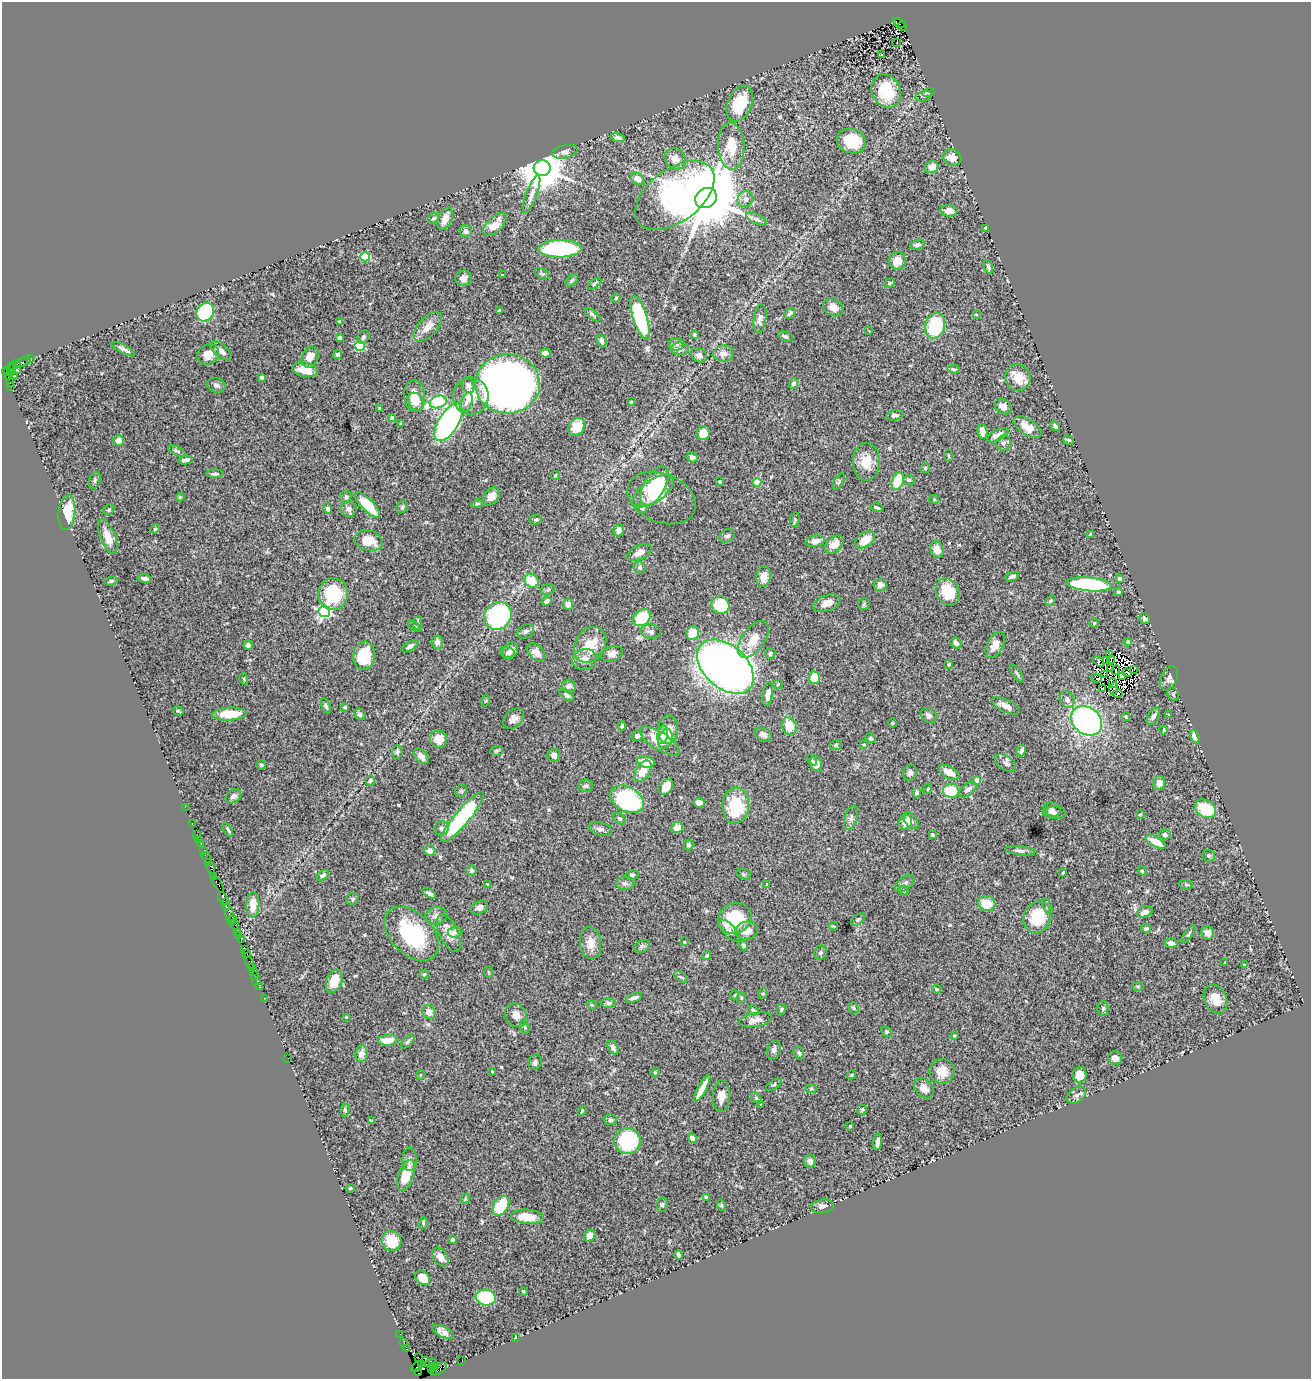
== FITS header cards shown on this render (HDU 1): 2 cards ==
NAXIS1  =                 1309
NAXIS2  =                 1377

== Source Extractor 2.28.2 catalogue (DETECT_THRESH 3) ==
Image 1309 x 1377 px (HDU 1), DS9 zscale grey, 1 PNG px = 1 image px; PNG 1313 x 1381 px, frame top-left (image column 1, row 1377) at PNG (2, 2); each listed source drawn as its Kron ellipse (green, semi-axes under 4 px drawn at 4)
Background 2.17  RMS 0.049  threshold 0.146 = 3 sigma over >= 5 px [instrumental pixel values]
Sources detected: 466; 9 with non-positive FLUX_AUTO (blend fragments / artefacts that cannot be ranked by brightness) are neither listed nor drawn; the other 457 listed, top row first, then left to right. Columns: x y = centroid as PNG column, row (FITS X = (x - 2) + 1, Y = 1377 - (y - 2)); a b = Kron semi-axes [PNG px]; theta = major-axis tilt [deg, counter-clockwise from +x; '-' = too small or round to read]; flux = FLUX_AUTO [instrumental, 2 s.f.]
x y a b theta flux
899 23 7 3 -25 640
902 26 5 3 - 420
897 42 3 2 - 3.9
881 54 3 3 - 7.9
886 91 17 14 -64 130
929 93 6 3 15 5.6
924 96 8 5 14 6.4
740 104 19 12 67 130
618 137 7 4 -16 7.6
851 141 15 12 -18 100
731 146 23 13 -87 81
565 152 13 6 13 14
952 158 9 8 - 30
675 159 11 10 - 28
932 167 7 6 - 30
542 168 8 8 - 15000
638 179 7 5 -38 21
532 194 20 5 70 21
675 196 45 26 37 1100
706 198 11 9 34 37000
745 199 8 7 - 14
949 211 8 6 -2 19
434 218 5 5 - 6
445 219 11 7 67 27
757 219 11 5 -24 9.1
495 225 15 7 43 47
985 228 3 3 - 4.5
466 231 6 5 - 12
917 245 7 5 17 11
560 249 21 8 1 390
365 257 5 4 - 170
897 261 9 8 - 31
988 267 7 4 -70 8.1
542 274 8 4 -31 5.5
502 275 3 3 - 3
464 278 8 7 - 14
572 280 7 4 43 6.5
890 283 5 4 - 4.3
595 284 8 4 38 5.4
616 298 4 4 - 3.5
833 307 10 8 -31 25
499 311 4 3 - 5.2
205 312 10 8 53 220
790 313 6 4 40 9.8
976 314 4 2 - 2.3
592 315 10 4 -37 6.4
640 318 23 7 -73 350
760 319 14 6 83 17
339 322 3 3 - 3.1
935 326 13 9 71 230
428 327 18 9 47 36
869 331 3 2 - 2
694 335 3 3 - 4.7
785 336 8 4 -21 7.9
363 337 7 5 54 8.3
340 338 3 3 - 9
602 341 7 4 -75 12
676 344 8 6 0 10
360 346 5 5 - 190
123 349 13 3 -28 10
680 349 9 6 2 17
221 351 12 6 -38 19
545 353 5 4 - 15
724 353 10 8 2 16
208 354 11 9 30 38
338 355 4 4 - 9
699 355 8 6 -34 11
310 357 11 8 70 31
31 358 2 2 - 37
23 362 8 3 20 180
14 365 7 3 23 530
17 369 3 3 - 220
954 369 6 4 -8 5.4
12 370 6 4 74 310
305 370 13 7 -8 43
6 371 5 3 - 220
8 376 4 3 - 72
13 376 2 2 - 68
261 377 3 3 - 5.9
1018 378 13 12 - 48
10 383 3 2 - 31
508 384 32 29 0 3400
793 384 5 4 - 8.8
216 385 9 7 -17 9.2
468 385 8 6 -74 14
11 387 3 2 - 620
415 396 16 10 -86 53
471 396 18 18 - 72
416 402 9 7 -65 20
438 402 9 6 18 460
631 402 4 4 - 3.8
466 403 10 5 69 13
1003 407 9 7 -34 22
379 408 3 2 - 2.6
895 415 9 5 9 9.3
392 418 4 4 - 11
448 422 21 10 58 790
401 423 4 2 - 2.3
1055 426 5 3 - 11
576 427 10 7 54 50
1028 427 16 8 -34 44
982 431 7 5 -83 26
703 433 7 6 - 44
998 435 12 5 26 21
119 440 5 5 - 23
1069 440 6 3 -27 5.1
1003 443 8 7 - 11
177 451 9 4 -25 7.8
948 456 6 3 -81 3.5
692 457 6 5 - 9
185 460 7 3 10 12
866 462 19 13 88 58
925 468 5 5 - 4.6
215 474 8 4 1 8.6
555 475 5 3 - 2.9
95 480 9 5 70 8
909 480 6 5 - 4.9
720 481 4 4 - 3.8
839 481 9 5 60 6
898 481 9 5 69 90
757 482 4 4 - 110
654 486 22 10 61 180
653 491 24 11 34 150
491 496 10 7 47 24
180 497 4 3 - 3.5
346 497 6 5 - 8.3
661 498 35 24 -23 84
934 499 5 4 - 3.5
477 504 5 4 - 5.5
367 505 17 6 -46 120
402 507 6 5 - 5.5
642 508 6 4 -14 5.2
877 508 6 3 -21 7.4
328 509 5 4 - 6.5
349 509 8 7 - 15
109 510 6 5 - 5.6
67 513 17 8 83 95
536 520 5 5 - 4.7
795 520 7 5 79 5.3
155 529 5 4 - 3.2
619 530 6 5 - 13
1090 534 3 3 - 3.6
727 536 8 6 28 8.5
108 537 19 7 -68 41
865 540 11 7 34 48
368 541 14 10 -15 63
815 541 9 5 12 20
834 544 11 7 41 36
937 549 8 6 -71 30
639 552 13 7 26 25
640 567 6 6 - 6.8
764 577 11 7 81 31
1012 577 7 4 18 8.3
144 578 7 3 -8 9.8
1120 578 4 4 - 6.6
111 581 6 4 15 5.3
532 581 7 6 - 72
1089 584 23 7 -5 400
880 585 7 6 - 17
548 589 7 5 16 5.3
948 592 14 11 -61 74
1118 592 4 4 - 5.8
333 594 16 15 - 140
546 601 5 3 - 8.1
1051 601 6 4 46 5.1
827 603 14 7 19 30
568 604 5 5 - 13
864 604 6 5 - 5
720 605 9 8 - 130
324 611 6 6 - 570
498 616 14 13 - 510
642 618 10 7 41 130
1145 619 6 5 - 10
418 623 7 3 83 4.6
1094 623 5 4 - 4.8
414 626 7 3 -34 5.3
526 632 9 6 36 9
651 632 10 7 -5 11
692 633 7 6 - 58
753 639 21 11 55 60
437 642 6 5 - 16
1128 642 4 3 - 5
956 643 6 5 - 11
248 645 5 4 - 8.1
590 645 19 14 57 90
995 645 14 8 62 29
410 646 9 4 33 8.2
510 650 9 7 51 15
536 652 10 7 -46 25
507 653 8 5 -16 8.7
770 653 5 5 - 7.1
612 654 11 7 17 16
1110 654 4 2 - 5.7
364 656 14 11 82 120
585 659 12 10 23 29
1111 659 4 2 - 6.7
1099 661 6 3 -44 4.9
1107 661 3 2 - 2.7
949 664 4 4 - 4.8
725 667 33 21 -42 3200
1111 668 4 2 - 3.4
1134 669 3 2 - 6
1116 670 5 3 - 3.9
1127 673 5 3 - 0.48
1017 674 10 3 -55 6.4
1104 674 2 2 - 0.26
1122 676 4 3 - 12
814 678 6 5 - 60
1096 678 5 3 - 5.2
1169 678 13 8 64 15
244 679 6 3 -72 3.4
1113 683 5 2 - 4.6
778 684 4 4 - 3.7
569 686 7 6 - 13
1102 688 3 2 - 4.6
1114 689 6 2 78 5.6
1118 693 5 3 - 3.9
768 694 12 5 81 20
1173 694 7 5 -64 6.6
567 695 8 4 -35 8.7
1067 700 9 7 -66 14
485 701 5 3 - 3.4
326 706 8 4 -72 6.1
1006 706 15 6 -25 25
345 707 4 3 - 4.5
178 711 5 3 - 4.2
230 714 17 6 2 78
360 714 6 5 - 10
1169 715 4 2 - 2.8
929 716 9 6 -38 10
1154 716 9 5 61 9.4
1126 717 4 3 - 3.5
514 719 12 8 42 19
1087 721 17 13 -38 770
892 723 4 4 - 3.4
622 726 4 3 - 5.6
789 726 9 7 -72 54
668 730 14 10 88 40
1164 730 4 3 - 2.5
663 735 9 5 80 33
763 735 9 6 -26 14
637 736 6 5 - 13
1195 737 7 4 -67 25
870 738 5 4 - 5.7
439 739 8 8 - 45
665 739 10 7 72 54
660 741 23 8 -32 62
864 744 4 3 - 3.3
836 745 6 5 - 5.1
497 751 6 4 3 5.1
1021 751 6 4 63 9.5
397 752 7 5 -88 8.8
554 755 6 6 - 12
421 756 9 5 -47 17
812 760 6 4 -50 4.7
646 762 9 5 -8 58
1006 763 12 7 -33 13
816 764 8 6 -75 23
261 765 5 5 - 5.9
643 771 12 7 57 47
949 772 11 6 -27 32
910 773 8 7 - 10
370 781 5 5 - 5.7
977 781 4 4 - 41
1159 783 7 6 - 16
586 786 7 6 - 7
666 787 8 6 53 42
928 789 5 3 - 3.4
968 789 10 6 39 14
461 791 6 5 - 5.1
951 791 8 7 - 110
917 793 4 4 - 9.7
233 796 8 6 39 9.8
627 799 18 12 -29 380
699 803 5 5 - 22
736 806 18 13 87 150
185 807 2 2 - 33
1206 809 11 8 -31 120
1052 810 9 6 -19 9.9
1055 813 11 6 -3 11
1140 814 4 3 - 3.4
462 817 32 7 50 410
851 818 12 6 75 11
619 819 7 5 -39 5.3
911 820 9 6 -50 12
906 822 7 6 - 32
192 824 3 2 - 50
677 827 6 5 - 28
441 828 7 7 - 10
228 829 7 3 -61 5.3
600 829 12 6 -16 11
197 834 2 2 - 70
932 835 4 3 - 4.7
1165 835 6 5 - 7.7
199 839 2 2 - 33
1156 842 11 5 -27 38
201 843 3 3 - 200
688 845 5 5 - 7.1
203 851 3 2 - 54
430 851 5 5 - 22
1020 851 15 4 -6 13
1209 856 6 6 - 5.4
206 858 6 3 -55 280
208 862 3 2 - 130
211 867 6 3 -78 450
471 870 5 5 - 5.9
1142 871 4 4 - 3.5
1063 873 3 2 - 3.8
744 874 7 5 -18 5.3
323 875 7 4 34 9.9
632 875 7 4 8 5.4
214 877 2 2 - 45
625 883 9 6 -2 10
905 883 11 6 39 9.9
218 884 10 3 -57 410
487 884 3 3 - 2.7
767 884 4 3 - 2.5
1186 885 7 4 -9 4.9
904 891 5 4 - 8.5
429 893 8 4 -31 9.2
223 899 7 3 -70 340
352 899 6 6 - 6.1
987 903 8 7 - 62
226 904 6 3 -85 230
253 905 13 6 88 44
1047 906 8 5 -67 6.5
480 907 9 6 27 14
1145 912 8 5 22 20
230 915 11 3 -75 770
436 916 11 8 14 15
1037 917 16 13 68 110
735 918 17 15 24 140
858 919 8 4 37 6.5
233 920 5 3 - 550
234 925 6 3 -66 340
834 926 4 2 - 3.5
1146 928 5 4 - 6.5
729 931 14 6 -48 13
747 931 11 9 15 36
237 932 2 2 - 71
455 932 7 5 7 8.2
449 933 20 9 -65 35
1207 933 6 6 - 21
412 934 32 20 -45 240
1189 934 10 3 56 5.8
238 936 3 2 - 99
241 940 3 2 - 48
684 942 3 2 - 2.2
590 943 16 10 -82 40
1171 943 7 5 -10 15
744 945 5 4 - 6.3
642 946 8 6 20 8
244 950 3 2 - 130
821 953 7 6 - 5.4
247 954 2 2 - 58
707 955 4 4 - 5.1
250 963 6 2 -72 130
1225 963 4 3 - 5.8
1245 965 4 3 - 4.3
251 968 3 2 - 120
253 972 3 2 - 140
488 972 6 4 -87 3.3
424 974 5 4 - 5.8
255 975 2 2 - 110
681 977 8 4 -34 5.2
257 981 3 2 - 94
334 981 12 8 69 51
1138 986 6 4 -2 4.5
259 987 3 3 - 150
937 989 5 3 - 3.7
763 994 5 4 - 3.7
734 995 4 3 - 2.5
264 998 2 2 - 49
634 998 8 4 21 10
741 998 5 3 - 3.5
1215 999 15 11 -66 45
608 1003 7 5 -1 6.2
592 1005 5 4 - 3.7
853 1008 6 4 -52 5
781 1009 6 4 61 5.6
1103 1009 7 5 -90 6
753 1010 5 4 - 7.2
429 1012 7 6 - 22
516 1015 12 10 -59 28
346 1017 3 2 - 2.3
756 1020 17 7 11 26
525 1027 7 4 -71 4.8
886 1032 6 4 -47 4.3
954 1035 3 3 - 3.4
388 1040 10 5 4 41
408 1041 9 3 45 5.4
613 1047 7 4 -64 13
774 1050 10 6 75 12
799 1053 7 5 -62 5.8
361 1054 8 6 82 24
288 1058 2 2 - 3.6
1115 1058 7 6 - 15
535 1062 8 6 67 9.9
492 1071 3 2 - 2.5
942 1071 12 12 - 44
655 1072 4 4 - 3.4
420 1075 5 3 - 2.4
851 1075 5 3 - 4.1
1080 1075 8 7 - 26
774 1085 9 4 33 5.4
702 1088 15 4 61 46
924 1088 11 8 -50 22
811 1089 6 3 20 3.7
1076 1095 11 7 35 12
721 1096 16 8 86 25
756 1098 6 4 -45 4.7
761 1104 3 2 - 2.8
345 1110 6 4 -87 5.2
862 1110 5 5 - 4
582 1111 5 3 - 3.2
610 1120 6 5 - 8.2
371 1121 3 3 - 4.5
850 1126 4 3 - 2.4
692 1138 5 4 - 17
628 1141 13 13 - 310
878 1142 8 4 81 21
410 1159 11 7 -89 13
810 1161 6 6 - 16
406 1175 16 7 70 82
350 1188 5 4 - 3.9
706 1197 4 3 - 5.2
465 1199 6 4 47 4.3
662 1205 7 5 77 5.7
721 1205 6 3 -72 4.1
501 1206 11 7 58 120
822 1206 11 7 7 16
527 1217 16 7 -4 53
423 1223 6 4 85 4.6
590 1236 6 5 - 30
453 1240 4 4 - 5.1
392 1241 10 9 - 74
678 1255 4 3 - 8.3
440 1257 10 7 -54 22
423 1278 8 6 -44 46
523 1291 4 3 - 4.2
486 1298 10 8 -8 240
443 1332 12 5 -27 13
400 1334 2 2 - 52
515 1337 3 2 - 2.1
404 1343 2 2 - 36
406 1349 3 3 - 280
419 1358 2 2 - 49
462 1361 3 2 - 87
426 1362 5 3 - 120
431 1363 6 2 21 140
422 1365 3 3 - 75
417 1366 7 3 48 160
435 1367 4 2 - 200
431 1368 3 2 - 120
440 1369 8 4 40 580
433 1372 2 2 - 35
418 1373 3 2 - 45
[9 non-positive-flux detections neither listed nor drawn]